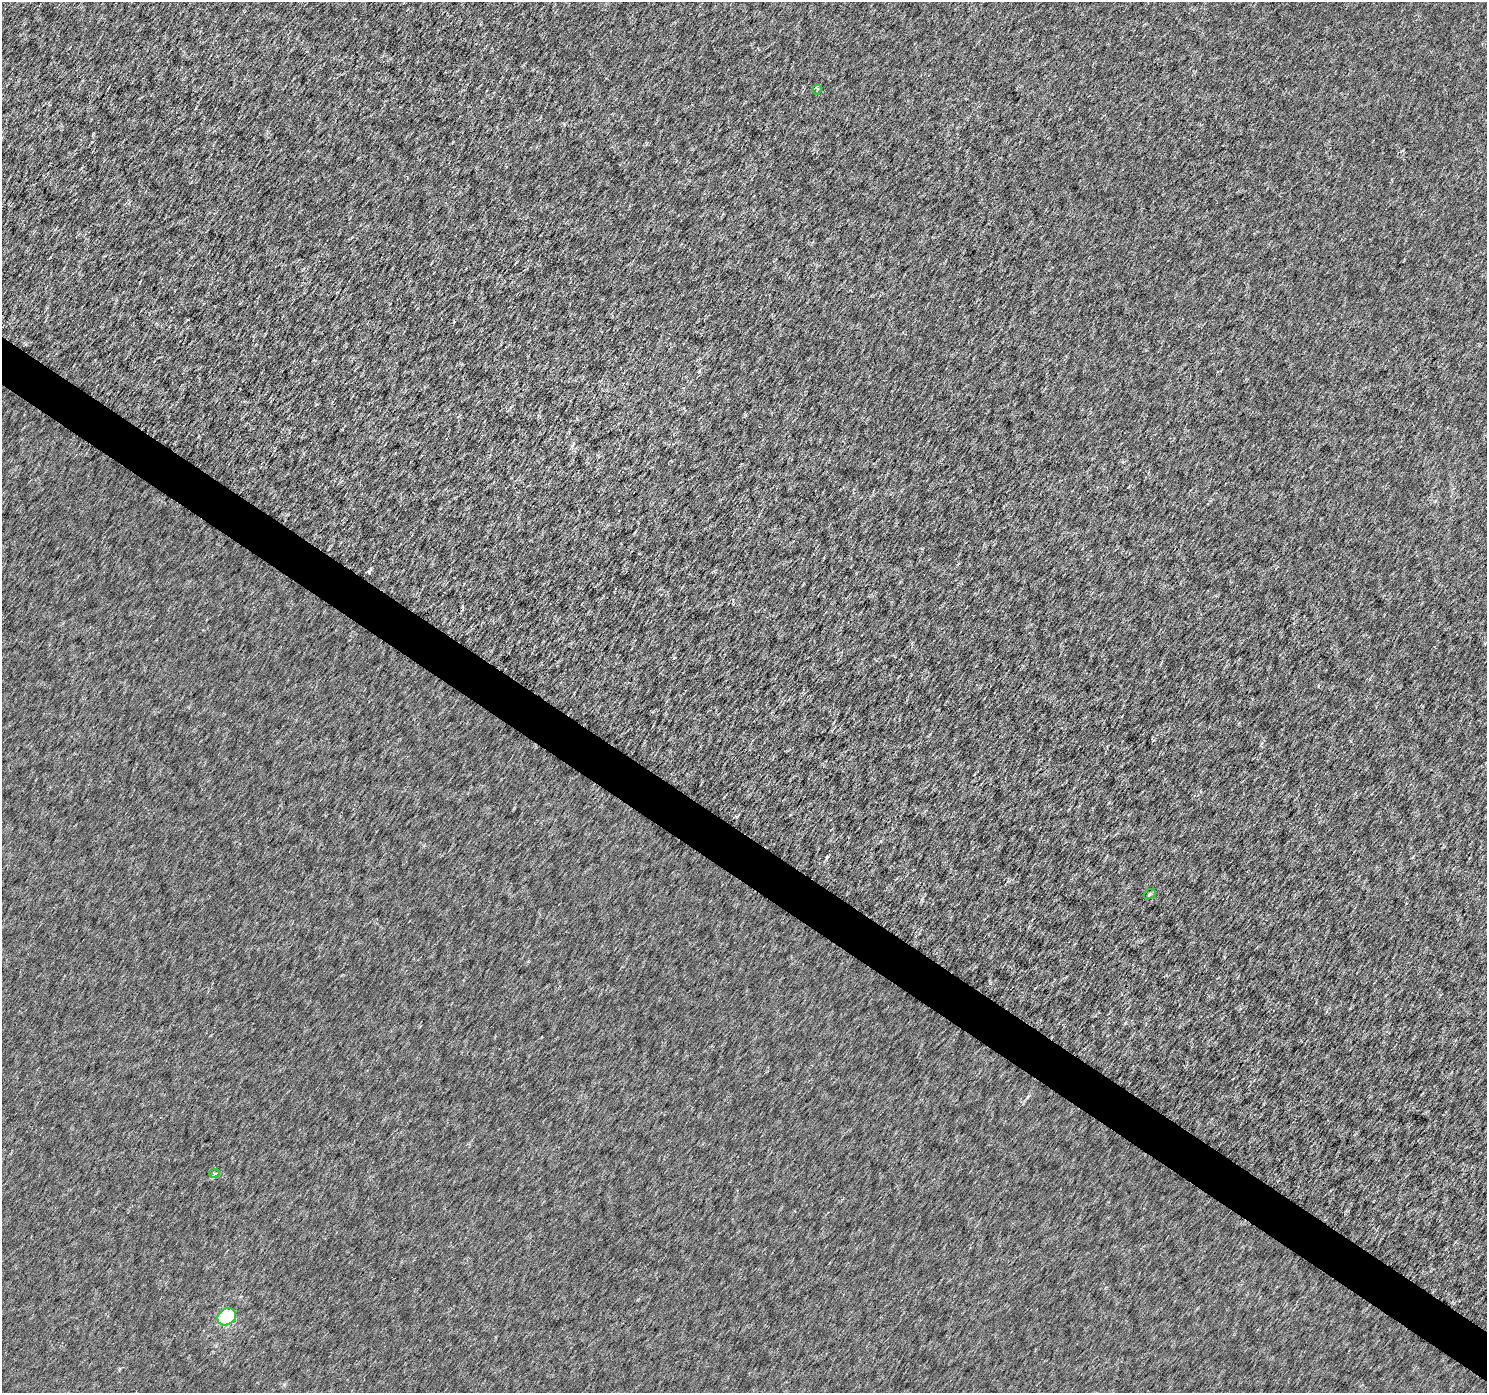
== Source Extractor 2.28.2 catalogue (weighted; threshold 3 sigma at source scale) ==
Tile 6 of 4 x 4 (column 2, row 2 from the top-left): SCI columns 1487-2971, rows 2968-4358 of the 5948 x 5997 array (HDU 1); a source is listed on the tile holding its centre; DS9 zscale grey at full resolution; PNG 1489 x 1395 px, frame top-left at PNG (2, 2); each listed source drawn as its Kron ellipse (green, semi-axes under 4 px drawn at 4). Shown black and unused: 3% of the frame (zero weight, under 3 of 6 exposures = <1% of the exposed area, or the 3 px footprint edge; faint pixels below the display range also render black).
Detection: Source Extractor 2.28.2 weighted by HDU 2 'WHT'; one run over the whole footprint, this tile lists its part. Background -3.44e-05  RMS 0.0017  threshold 0.00692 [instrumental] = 3 sigma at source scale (4.09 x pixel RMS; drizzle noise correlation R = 1.36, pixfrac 0.8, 0.0396/0.0396 arcsec/px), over >= 5 px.
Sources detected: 4; all 4 listed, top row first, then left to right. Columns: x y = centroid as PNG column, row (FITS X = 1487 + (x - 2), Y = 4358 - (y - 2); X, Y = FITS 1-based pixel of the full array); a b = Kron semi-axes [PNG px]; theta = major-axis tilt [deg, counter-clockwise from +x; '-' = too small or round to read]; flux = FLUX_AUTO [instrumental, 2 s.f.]
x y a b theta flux
817 90 5 4 - 0.28
1150 894 6 4 23 0.22
214 1173 5 4 - 0.24
227 1317 10 8 35 6.8